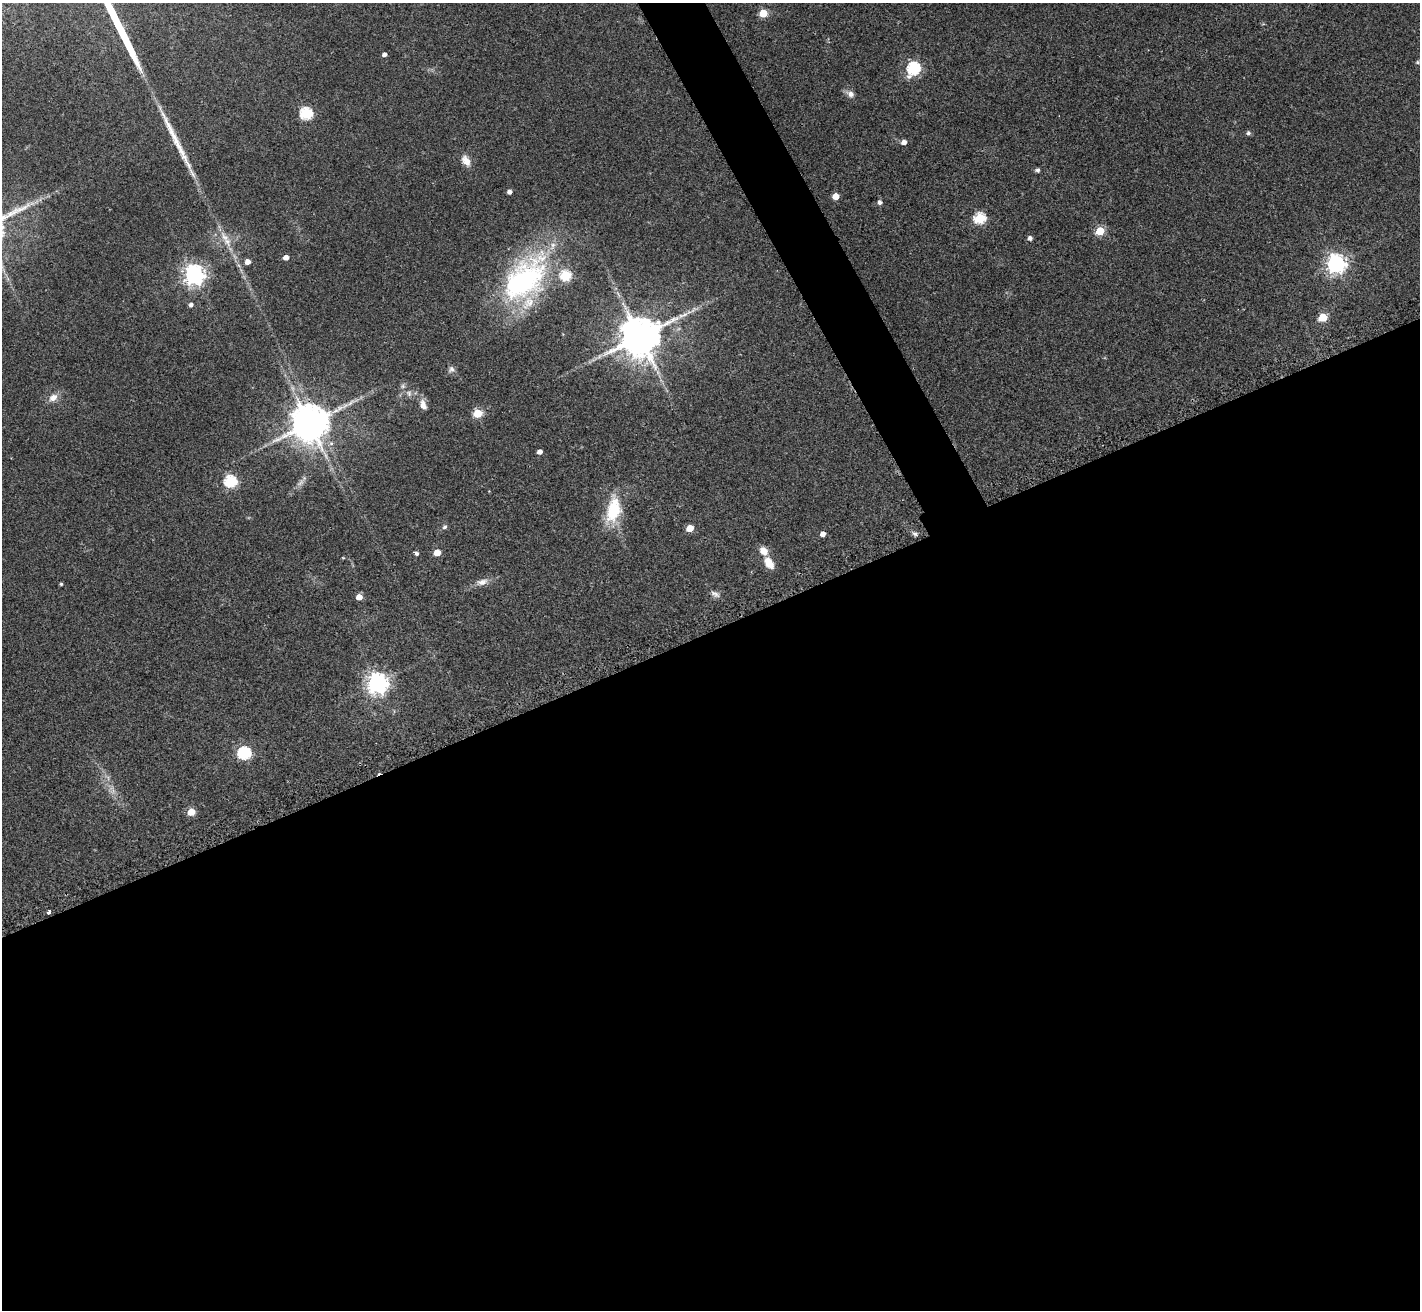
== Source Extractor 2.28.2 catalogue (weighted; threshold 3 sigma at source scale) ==
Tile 15 of 4 x 4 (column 3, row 4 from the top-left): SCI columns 2857-4274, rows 309-1616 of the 5709 x 5715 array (HDU 1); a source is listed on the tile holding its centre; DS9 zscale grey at full resolution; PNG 1422 x 1312 px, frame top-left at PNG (2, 3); no overlay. Shown black and unused: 54% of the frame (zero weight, under 2 of 3 exposures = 2% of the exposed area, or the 3 px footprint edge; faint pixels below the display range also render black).
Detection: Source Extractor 2.28.2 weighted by HDU 2 'WHT'; one run over the whole footprint, this tile lists its part. Background 0.0398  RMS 0.0066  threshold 0.0298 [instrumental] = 3 sigma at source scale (4.5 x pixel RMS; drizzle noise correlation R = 1.50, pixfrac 1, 0.05/0.05 arcsec/px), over >= 5 px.
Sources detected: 59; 1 too faint to see at this stretch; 3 long thin detections or spike segments (spike, bleed or trail) — not listed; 1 inside a brighter listed object's ellipse — not listed separately; the other 54 listed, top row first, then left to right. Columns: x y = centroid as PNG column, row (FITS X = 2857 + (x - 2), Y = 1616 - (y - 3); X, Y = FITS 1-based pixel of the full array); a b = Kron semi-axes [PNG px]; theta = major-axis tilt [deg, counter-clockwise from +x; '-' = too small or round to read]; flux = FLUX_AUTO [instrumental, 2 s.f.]
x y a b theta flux
763 13 5 5 - 25
384 55 4 3 - 2.3
1418 62 6 5 - 0.92
913 68 6 6 - 100
850 94 11 8 -35 3.5
306 113 6 6 - 80
1248 133 5 5 - 1.7
904 142 5 4 - 4.2
466 161 14 8 -62 6.3
1037 170 6 5 - 1.4
509 192 4 4 - 2.7
835 196 5 5 - 9.9
880 202 5 4 - 2.3
32 203 7 4 18 1.8
980 218 6 5 - 65
1100 231 5 5 - 30
224 237 18 9 -55 7.5
1030 238 5 4 - 2.6
286 257 5 4 - 4.3
247 262 4 4 - 4.9
1336 264 7 7 - 360
194 275 7 7 - 420
565 276 6 5 - 56
519 282 45 23 40 170
191 305 5 5 - 2.1
1323 317 5 5 - 29
640 337 14 13 - 1700
451 369 9 8 - 2.3
403 386 7 6 - 1.5
409 393 9 7 -39 2.8
53 398 12 9 29 5.1
423 405 13 8 -74 4.7
478 413 5 5 - 30
309 423 13 12 - 1500
540 452 4 4 - 3.6
230 481 6 6 - 84
300 482 13 6 45 3.2
613 510 36 17 79 28
445 527 6 6 - 1.5
690 528 5 4 - 15
823 534 4 4 - 4.1
915 534 7 5 -16 1.7
764 551 10 8 -53 6.5
437 552 5 5 - 11
416 553 5 4 - 1.7
769 563 13 8 -57 8.6
482 582 16 8 13 4.9
61 584 3 3 - 0.97
715 594 14 7 -26 2.9
359 597 5 4 - 7.9
377 683 7 7 - 450
244 753 6 6 - 97
191 812 5 5 - 15
49 912 4 3 - 5.4
Overlapping masked pixels (flux is a lower limit): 1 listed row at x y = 309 423